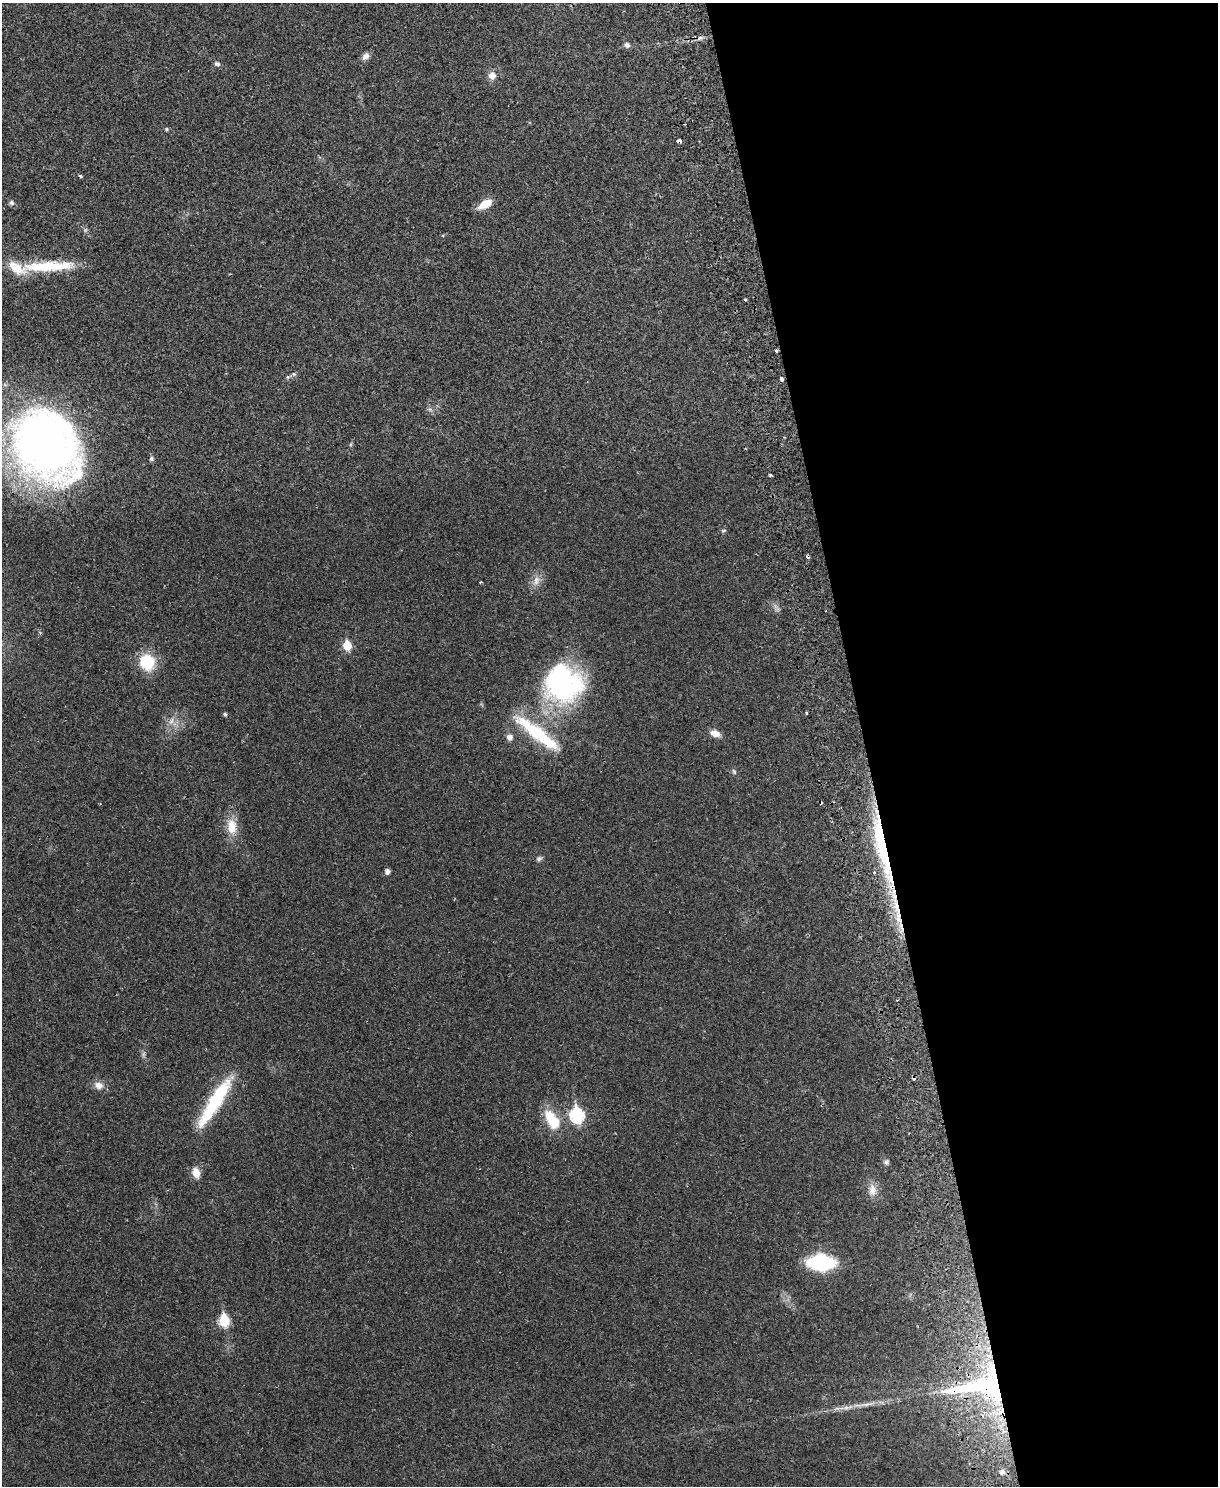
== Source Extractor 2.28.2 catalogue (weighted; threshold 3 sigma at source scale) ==
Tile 8 of 4 x 3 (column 4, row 2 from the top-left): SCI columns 3707-4922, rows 1641-3124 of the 4981 x 4874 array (HDU 1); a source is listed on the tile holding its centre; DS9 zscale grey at full resolution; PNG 1220 x 1488 px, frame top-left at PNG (2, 3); no overlay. Shown black and unused: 29% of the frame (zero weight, under 2 of 3 exposures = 3% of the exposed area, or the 3 px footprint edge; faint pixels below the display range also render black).
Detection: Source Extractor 2.28.2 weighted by HDU 2 'WHT'; one run over the whole footprint, this tile lists its part. Background 0.0313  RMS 0.0043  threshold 0.0194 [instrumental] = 3 sigma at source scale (4.5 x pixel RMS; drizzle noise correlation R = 1.50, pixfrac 1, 0.05/0.05 arcsec/px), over >= 5 px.
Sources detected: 56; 1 inside a brighter object's white glare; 6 cosmic-ray / hot-pixel residue — not listed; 2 inside a brighter listed object's ellipse — not listed separately; the other 47 listed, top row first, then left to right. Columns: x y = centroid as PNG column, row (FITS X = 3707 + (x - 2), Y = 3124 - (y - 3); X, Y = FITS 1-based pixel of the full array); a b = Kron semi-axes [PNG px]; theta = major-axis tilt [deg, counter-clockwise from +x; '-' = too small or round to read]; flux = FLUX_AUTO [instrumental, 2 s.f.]
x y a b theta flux
627 45 8 7 - 1.3
365 56 12 8 46 2
217 64 8 6 -17 1.1
492 75 9 8 - 3.2
166 129 6 4 -24 0.61
679 141 4 3 - 5.1
80 176 4 3 - 0.67
11 203 7 6 - 1
485 204 17 8 31 5.7
48 266 67 11 3 20
745 299 3 3 - 0.88
776 351 3 3 - 0.97
294 374 6 5 - 0.77
781 379 4 3 - 3.6
46 446 74 57 -53 240
151 459 7 6 - 0.84
770 475 3 3 - 0.77
723 530 7 3 19 0.49
536 580 14 8 78 3.1
480 582 3 2 - 0.36
347 646 6 5 - 13
147 662 19 17 -66 14
559 679 46 37 82 65
806 713 3 2 - 0.52
225 714 4 4 - 0.77
171 721 10 6 61 2
535 732 63 16 -38 26
715 733 10 7 -19 3.5
509 737 7 6 - 2.3
734 772 8 5 -63 0.8
232 827 22 13 -89 7
881 844 94 13 -78 49
539 859 7 7 - 0.97
387 871 5 5 - 1.8
874 872 4 4 - 0.72
99 1085 13 9 -22 3
215 1102 62 12 58 30
577 1115 8 6 -79 58
552 1120 19 10 -58 15
886 1162 7 6 - 0.98
196 1173 10 8 -75 4.7
872 1190 17 11 90 3.9
821 1263 20 12 -3 41
224 1321 7 6 - 27
981 1386 74 24 8 75
866 1404 25 5 8 3.9
1002 1472 6 6 - 1.9
Overlapping masked pixels (flux is a lower limit): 4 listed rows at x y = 679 141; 776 351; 881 844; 981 1386